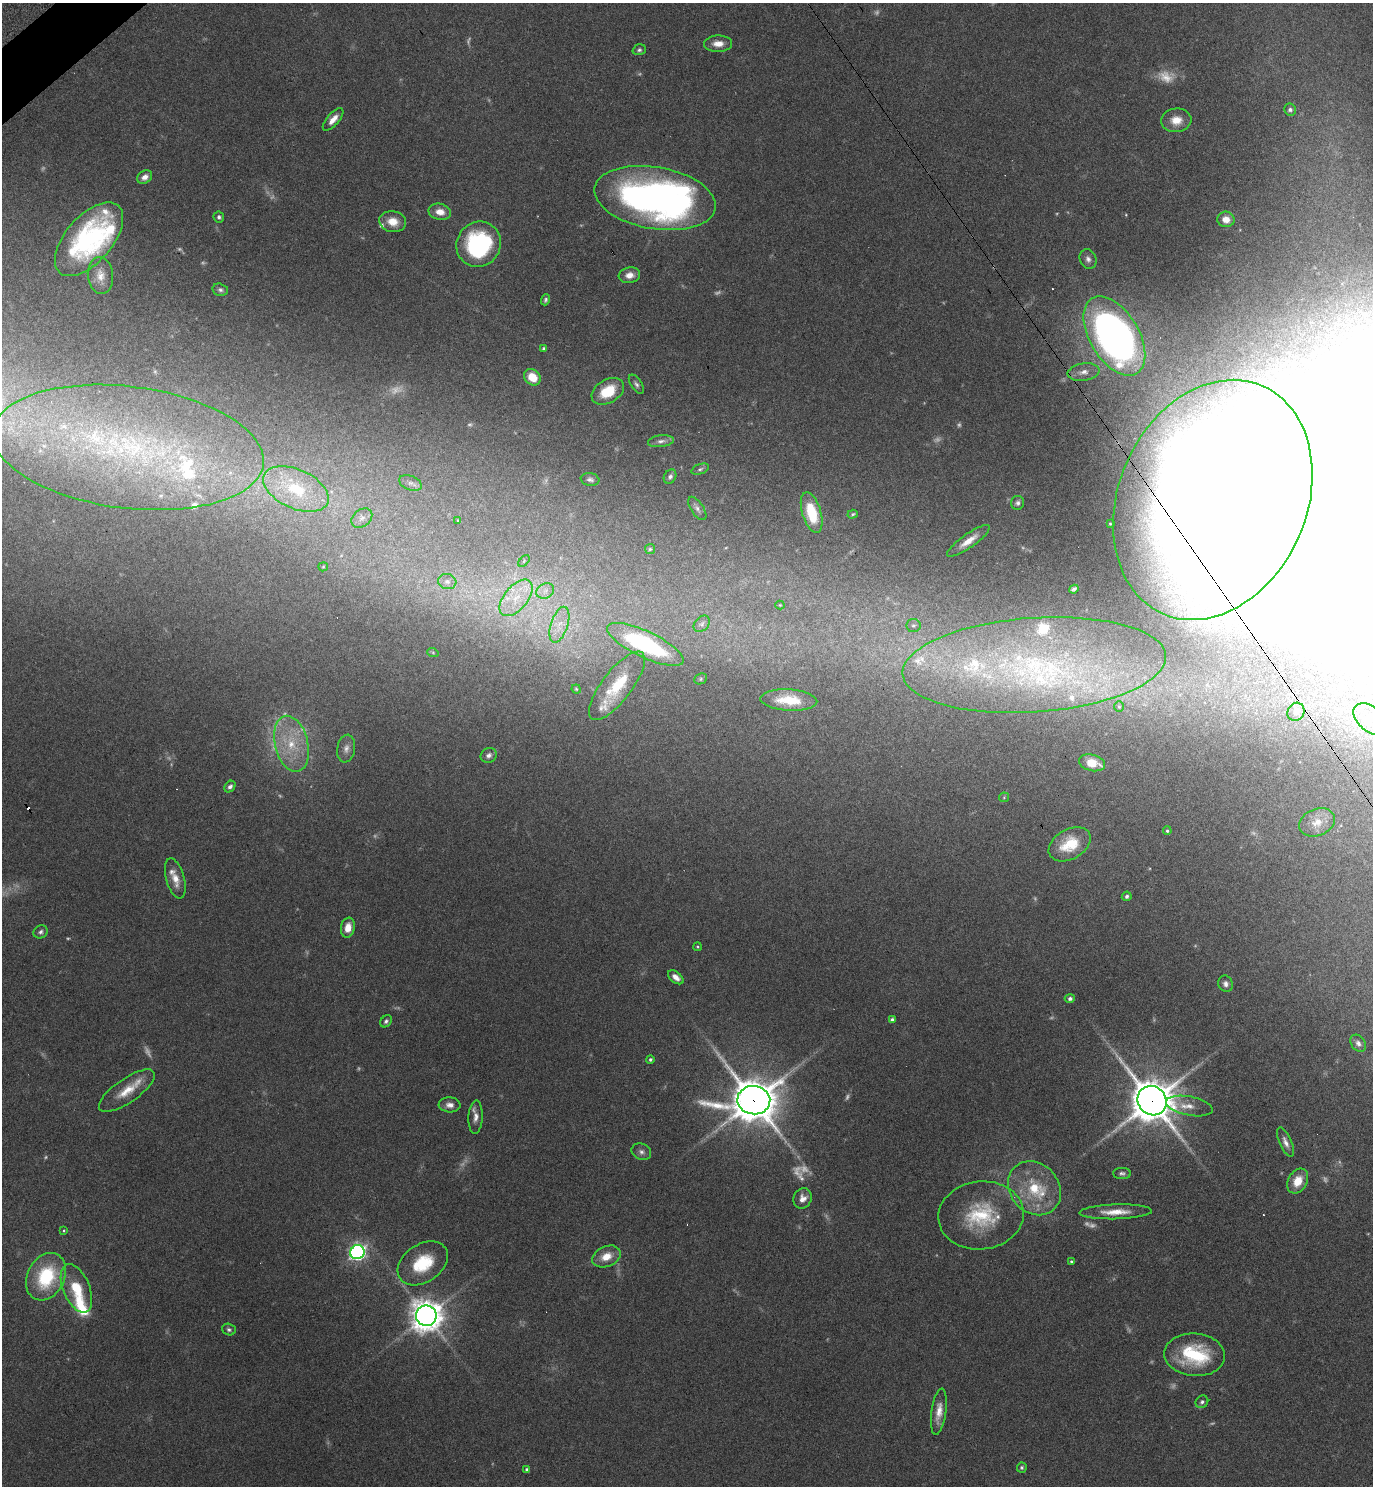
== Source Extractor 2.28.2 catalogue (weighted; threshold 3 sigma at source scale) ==
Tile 11 of 4 x 4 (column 3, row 3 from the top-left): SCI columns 2937-4307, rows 1536-3019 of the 6013 x 6036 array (HDU 1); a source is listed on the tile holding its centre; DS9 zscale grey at full resolution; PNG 1375 x 1488 px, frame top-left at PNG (2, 3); each listed source drawn as its Kron ellipse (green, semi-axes under 4 px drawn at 4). Shown black and unused: <1% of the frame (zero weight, under 4 of 7 exposures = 3% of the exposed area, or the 3 px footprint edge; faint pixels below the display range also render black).
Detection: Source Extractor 2.28.2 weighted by HDU 2 'WHT'; one run over the whole footprint, this tile lists its part. Background 0.0469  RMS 0.0039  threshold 0.0159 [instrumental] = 3 sigma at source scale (4.09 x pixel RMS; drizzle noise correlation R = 1.36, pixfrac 0.8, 0.05/0.05 arcsec/px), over >= 5 px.
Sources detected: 176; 38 too faint to see at this stretch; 4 inside a brighter object's white glare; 4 cosmic-ray / hot-pixel residue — neither listed nor drawn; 20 inside a brighter listed object's ellipse — not listed separately; the other 110 listed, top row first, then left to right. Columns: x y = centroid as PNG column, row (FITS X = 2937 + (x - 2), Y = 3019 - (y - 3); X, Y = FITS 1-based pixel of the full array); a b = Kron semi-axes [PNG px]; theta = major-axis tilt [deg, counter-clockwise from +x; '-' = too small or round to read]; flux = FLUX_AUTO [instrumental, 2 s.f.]
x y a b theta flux
718 44 14 8 1 3.7
639 50 7 5 17 0.79
1290 110 6 6 - 1.2
333 119 14 6 48 3.2
1176 120 15 12 6 5.1
145 177 8 6 34 2.3
655 198 61 31 -10 200
440 212 11 8 -13 3.7
219 217 6 5 - 0.91
1226 219 8 7 - 3.3
393 222 13 10 -9 5.2
89 239 44 23 49 60
479 244 23 22 - 47
1088 259 10 8 -69 1.8
100 275 18 12 -84 4.5
629 275 11 8 8 3.2
220 290 8 6 -13 1
546 300 5 4 - 0.78
1114 336 44 24 -59 220
544 348 4 3 - 0.62
1084 372 16 8 9 2.9
532 377 9 7 -45 7
636 384 11 5 -57 1.1
608 391 17 11 30 12
661 441 13 6 7 1.6
128 447 136 61 -7 180
700 469 9 5 19 0.78
670 477 7 6 - 1.1
590 479 9 6 -10 1.1
410 483 12 7 -23 1.4
296 489 35 19 -24 20
1213 500 124 94 66 940
1018 503 7 6 - 1
697 508 13 6 -56 1.5
812 513 21 9 -73 13
853 514 5 4 - 0.52
362 518 11 8 38 1.9
458 520 4 3 - 0.36
1110 524 3 3 - 0.36
968 541 25 7 35 4.9
650 549 5 5 - 0.54
524 561 7 4 46 0.62
323 567 5 4 - 0.38
447 582 9 7 -15 2
1074 589 4 3 - 0.72
545 591 9 7 28 2.1
516 598 21 11 51 9
780 605 4 4 - 0.4
702 624 9 7 45 1.3
559 625 18 8 72 4.9
913 625 7 6 - 1.1
645 644 42 13 -25 45
433 653 6 3 -20 0.39
1034 665 132 47 4 110
701 679 6 5 - 0.59
617 686 41 15 53 15
576 689 4 4 - 0.44
789 700 28 10 -3 11
1119 706 5 4 - 0.42
1296 712 9 8 - 2.4
1370 719 20 12 -41 8.4
291 744 28 16 -76 15
346 749 14 9 80 2.4
489 755 8 7 - 1.5
1092 763 13 8 -13 7.1
230 787 6 5 - 1.1
1004 797 5 4 - 0.44
1317 822 18 13 21 4.6
1167 831 4 4 - 0.62
1070 844 22 15 30 11
175 878 20 9 -74 4.6
1127 896 5 5 - 0.97
348 928 10 7 78 4
41 932 7 6 - 1.1
697 947 4 4 - 0.41
676 977 9 5 -39 2.3
1226 984 8 7 - 1.5
1070 999 5 4 - 1.1
892 1020 4 4 - 1.1
386 1021 6 5 - 0.88
1358 1043 9 7 -53 1.6
650 1059 4 4 - 0.72
127 1091 33 12 35 8.6
754 1100 16 14 -7 1500
1152 1101 15 14 - 1200
450 1105 11 7 -4 2.3
1189 1106 24 9 -11 4
476 1117 16 7 88 2.5
1285 1142 16 6 -66 2.2
641 1152 10 8 -26 1.6
1122 1173 9 5 -1 1.1
1298 1181 13 9 60 6.3
1034 1188 29 24 -48 18
802 1198 10 9 - 3.1
1116 1212 36 7 2 6.8
981 1215 43 34 6 27
64 1231 4 3 - 0.4
357 1252 7 7 - 130
606 1256 15 10 23 5.7
1071 1262 4 3 - 0.55
423 1263 27 19 34 17
46 1277 25 18 62 27
76 1288 25 13 -67 13
426 1316 10 10 - 640
229 1329 7 5 -19 0.89
1195 1355 30 21 -4 25
1202 1402 7 6 - 1.1
939 1412 23 7 82 4.4
1022 1467 5 5 - 0.65
527 1469 4 4 - 0.84
Overlapping masked pixels (flux is a lower limit): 3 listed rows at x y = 1213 500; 754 1100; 1152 1101
Isophote crosses this tile's border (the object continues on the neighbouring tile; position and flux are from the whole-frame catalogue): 2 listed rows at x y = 128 447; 1370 719